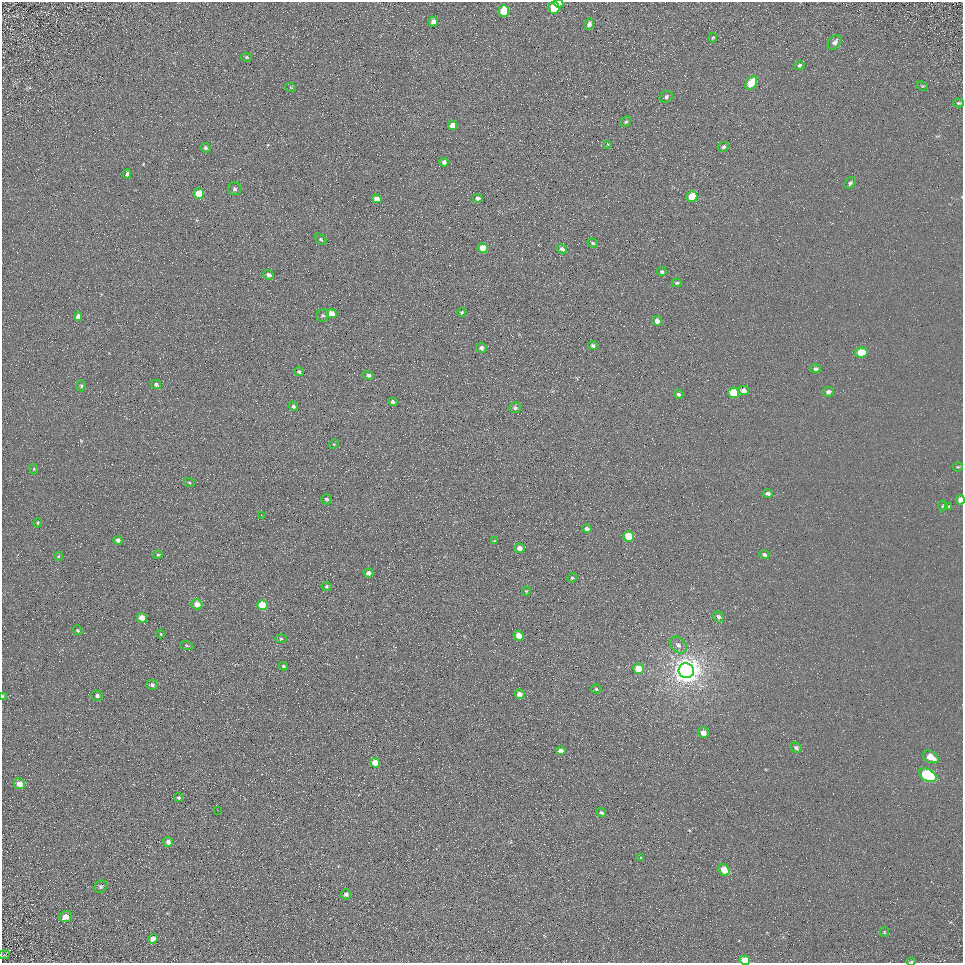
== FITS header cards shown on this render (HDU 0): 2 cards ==
NAXIS1  =                  961
NAXIS2  =                  961

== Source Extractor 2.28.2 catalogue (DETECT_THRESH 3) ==
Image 961 x 961 px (HDU 0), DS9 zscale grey, 1 PNG px = 1 image px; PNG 965 x 965 px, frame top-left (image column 1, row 961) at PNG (2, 2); each listed source drawn as its Kron ellipse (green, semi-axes under 4 px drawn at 4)
Background 5.46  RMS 7.8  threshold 23.3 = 3 sigma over >= 5 px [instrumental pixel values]
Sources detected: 116; all 116 listed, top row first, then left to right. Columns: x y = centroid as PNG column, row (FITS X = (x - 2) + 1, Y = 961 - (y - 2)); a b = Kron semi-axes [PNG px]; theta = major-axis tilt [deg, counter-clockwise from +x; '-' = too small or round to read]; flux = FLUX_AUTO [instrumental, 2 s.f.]
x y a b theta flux
558 3 5 4 - 2400
554 8 6 5 - 15000
504 11 6 5 - 19000
433 22 5 4 - 2100
589 24 6 4 77 2100
713 38 4 3 - 550
835 42 8 6 49 2200
246 57 5 4 - 690
799 65 5 4 - 850
751 83 7 5 54 16000
922 86 6 4 -24 540
291 88 5 3 - 460
666 97 7 5 32 1500
959 103 5 4 - 690
626 122 6 5 - 820
452 125 4 4 - 4600
608 144 4 3 - 380
723 147 6 4 27 1200
205 148 5 4 - 1200
444 162 4 4 - 2400
127 174 5 4 - 1100
850 183 6 5 - 1300
235 189 6 6 - 1400
199 194 5 5 - 11000
692 197 5 5 - 17000
478 198 4 4 - 2600
377 199 5 4 - 4000
321 239 6 4 -49 860
593 243 5 4 - 700
483 248 5 5 - 11000
562 249 5 4 - 1700
662 272 5 4 - 1100
268 275 6 4 -25 1800
677 283 5 3 - 800
462 312 5 4 - 640
331 314 5 4 - 6900
78 316 4 4 - 2200
323 316 6 5 - 890
657 321 5 4 - 3200
593 345 4 4 - 1100
481 348 5 5 - 1500
861 352 6 5 - 10000
815 369 5 4 - 1300
299 372 5 4 - 1100
368 375 5 4 - 1300
156 384 5 4 - 1100
81 386 5 4 - 770
744 390 5 5 - 3000
828 392 6 5 - 1800
734 393 5 5 - 20000
679 394 5 4 - 1400
393 402 5 4 - 1500
293 406 5 4 - 1300
515 408 6 5 - 1200
334 444 5 4 - 440
958 467 5 4 - 630
34 469 5 3 - 540
189 482 5 3 - 480
768 493 4 4 - 1400
326 499 5 5 - 900
960 500 4 4 - 4500
942 506 5 3 - 540
949 506 4 4 - 530
261 515 2 2 - 2500
38 523 4 4 - 550
587 529 5 4 - 1800
629 536 5 5 - 17000
118 540 4 4 - 1400
494 541 3 2 - 400
519 548 5 5 - 2900
158 555 4 4 - 630
764 555 5 4 - 1300
59 556 4 3 - 380
368 573 5 4 - 2300
572 578 5 4 - 600
327 586 5 4 - 630
526 591 4 4 - 510
197 604 6 5 - 5200
262 605 5 5 - 14000
718 617 6 5 - 1400
142 618 5 4 - 7000
78 630 5 4 - 660
161 634 4 3 - 390
519 636 5 5 - 5600
281 639 5 3 - 600
678 645 10 7 -44 2400
186 646 6 3 -19 530
283 666 4 3 - 780
639 669 5 5 - 11000
686 671 8 7 - 790000
152 685 6 5 - 1300
596 689 5 4 - 780
520 694 5 4 - 3500
97 696 6 5 - 1300
3 697 4 2 - 830
703 732 6 5 - 3900
796 748 6 4 -25 1300
561 751 5 4 - 4400
931 757 8 5 -30 7200
375 763 5 5 - 12000
928 775 9 6 -28 58000
20 784 6 5 - 3600
179 798 4 4 - 960
217 810 2 2 - 360
601 813 5 4 - 960
168 842 5 5 - 2200
641 858 3 3 - 640
724 870 6 5 - 6700
101 887 7 5 48 1100
346 894 5 5 - 2000
66 917 6 5 - 3300
884 932 5 4 - 500
153 939 5 4 - 3000
4 955 6 4 2 650
745 960 5 4 - 9400
911 961 5 3 - 530
At the frame edge (FLAGS 8, measured only in part): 5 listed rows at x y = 558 3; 960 500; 3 697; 745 960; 911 961